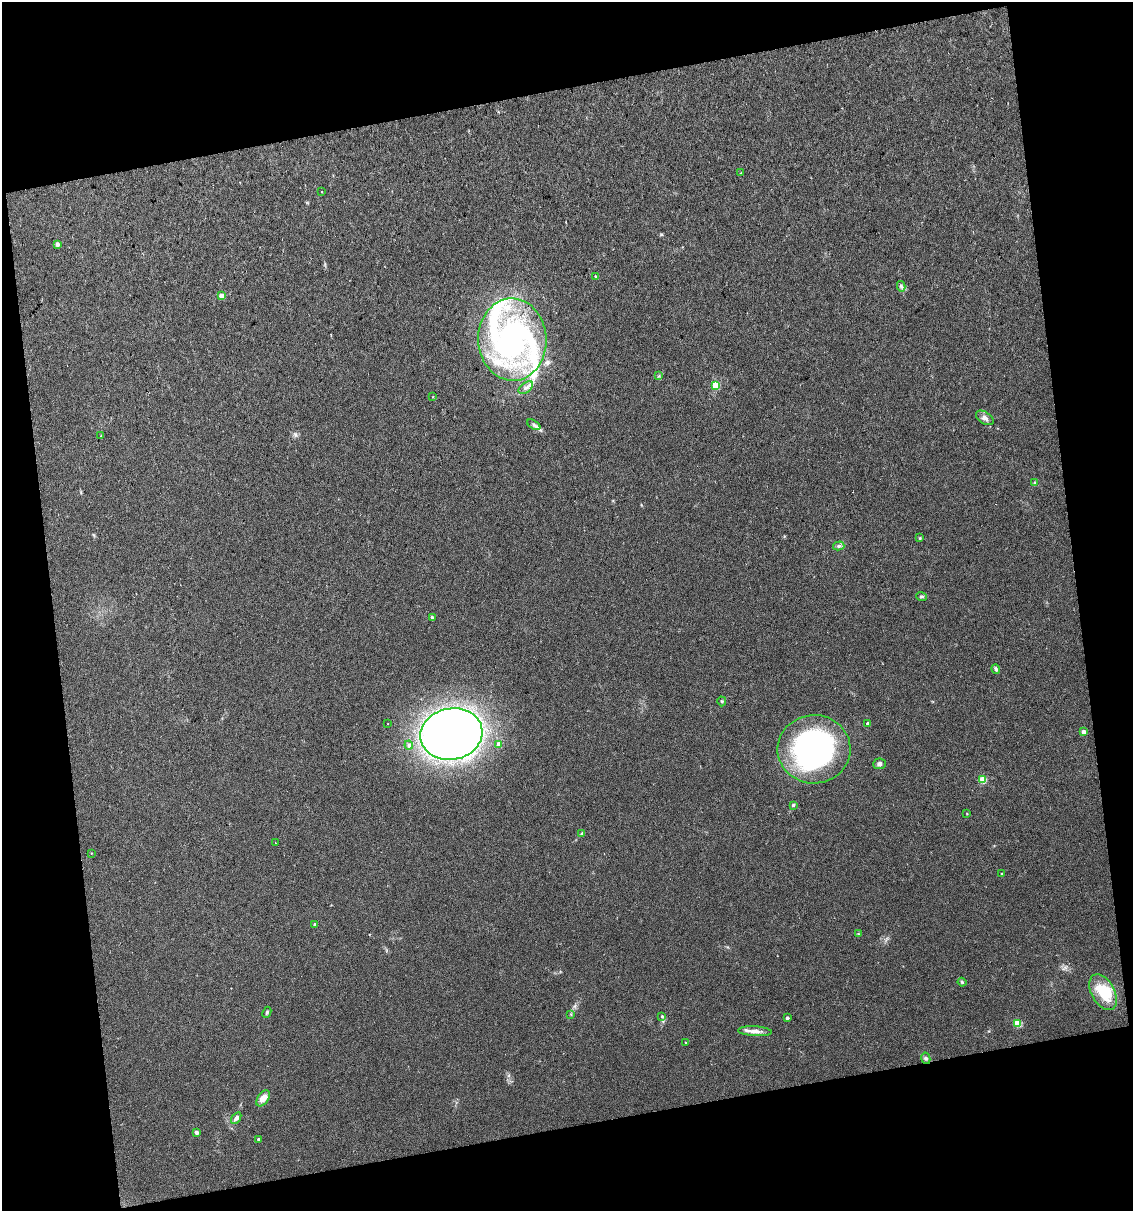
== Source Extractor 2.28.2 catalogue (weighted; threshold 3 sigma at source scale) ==
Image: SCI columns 35-2295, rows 1-2417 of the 2316 x 2418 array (HDU 1 of 3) = the unmasked area's bounding box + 8 px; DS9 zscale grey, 2 x 2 block average (1 PNG px = mean of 2 x 2 image px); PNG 1135 x 1213 px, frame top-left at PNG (2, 2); each listed source drawn as its Kron ellipse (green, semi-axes under 4 px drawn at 4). Shown black and unused: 24% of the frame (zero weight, under 2 of 3 exposures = <1% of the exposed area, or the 3 px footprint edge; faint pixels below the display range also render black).
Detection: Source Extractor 2.28.2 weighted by HDU 2 'WHT'. Background 0.036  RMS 0.0083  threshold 0.0371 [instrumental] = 3 sigma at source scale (4.5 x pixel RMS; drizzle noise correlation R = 1.50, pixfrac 1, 0.0396/0.0396 arcsec/px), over >= 5 px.
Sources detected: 62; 5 inside a brighter object's white glare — neither listed nor drawn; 5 inside a brighter listed object's ellipse — not listed separately; the other 52 listed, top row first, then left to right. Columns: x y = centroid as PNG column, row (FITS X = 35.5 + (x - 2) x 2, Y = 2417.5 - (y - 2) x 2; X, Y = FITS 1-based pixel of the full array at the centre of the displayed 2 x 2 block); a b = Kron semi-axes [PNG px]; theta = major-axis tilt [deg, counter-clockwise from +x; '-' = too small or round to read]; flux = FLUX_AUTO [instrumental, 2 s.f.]
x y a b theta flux
741 173 2 2 - 1.9
321 192 2 2 - 1.1
57 244 3 3 - 9.8
595 276 3 3 - 2
901 286 5 4 - 4
221 296 3 3 - 20
512 339 41 34 -88 340
659 376 4 2 - 1.8
716 385 3 3 - 67
526 388 8 5 36 8.1
433 397 3 2 - 0.96
985 418 10 5 -32 8.6
534 425 7 4 -35 5.5
101 436 2 2 - 3.6
1035 483 3 2 - 1.6
920 538 4 3 - 2
839 546 6 3 15 4.4
922 596 5 3 - 3.2
432 618 3 3 - 5.8
996 669 5 4 - 4.6
722 701 5 3 - 2.6
388 724 2 2 - 5.7
868 724 3 3 - 4.6
1084 732 3 3 - 14
451 734 31 25 11 1900
499 744 3 3 - 13
409 745 4 4 - 4.4
814 749 36 34 1 490
879 764 6 5 - 6.1
983 780 3 3 - 65
793 805 4 3 - 3.2
967 813 3 2 - 1
582 833 4 2 - 1.6
275 843 2 2 - 0.9
91 853 2 2 - 1.2
1002 874 2 2 - 3.5
315 924 3 3 - 1.9
858 934 4 3 - 1.8
962 982 4 3 - 2.8
1103 992 19 11 -61 70
267 1012 6 3 66 3.4
571 1014 3 2 - 1.6
662 1016 4 3 - 2.7
787 1018 2 2 - 6.1
1018 1024 3 3 - 55
755 1031 17 5 -4 13
685 1042 2 2 - 1.1
926 1058 6 4 -76 4.8
263 1098 9 5 54 20
236 1118 6 4 56 7.5
196 1132 3 2 - 13
259 1139 3 2 - 4.5
Diffuse or blended objects may show on this block-average render without a row.